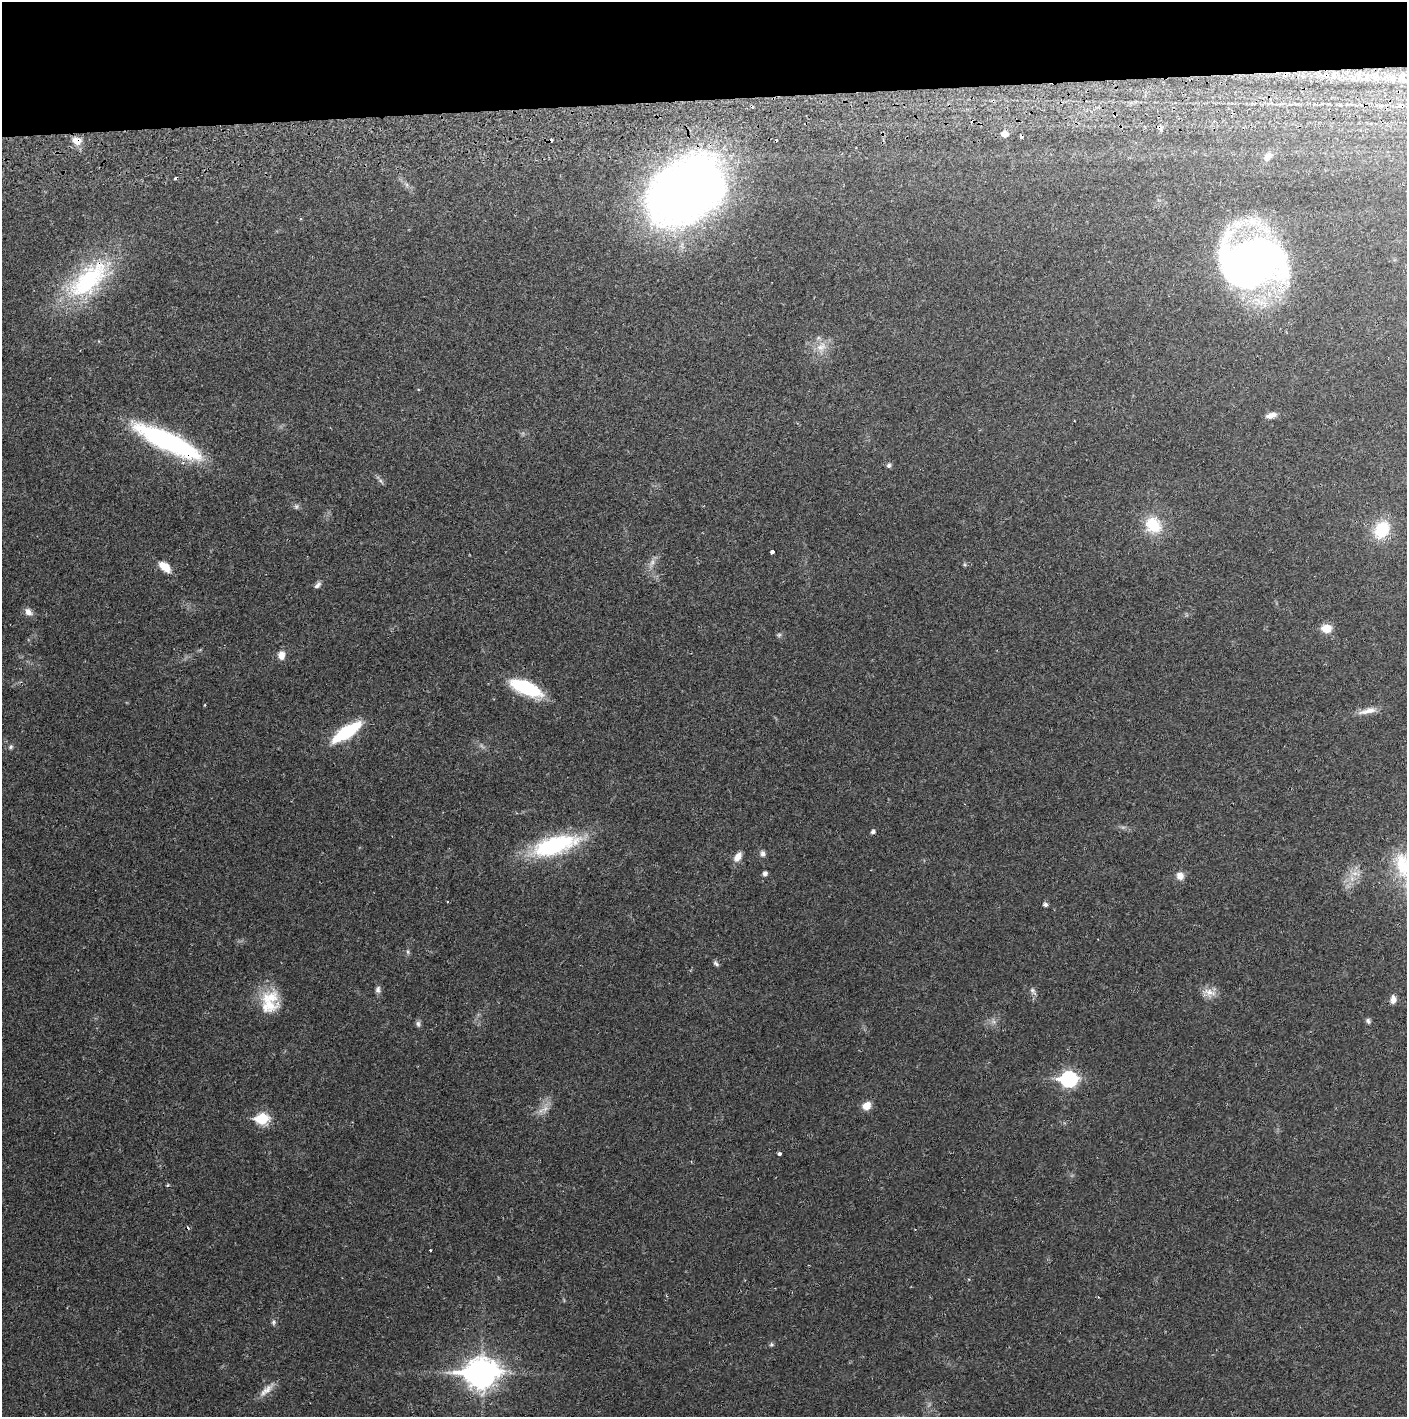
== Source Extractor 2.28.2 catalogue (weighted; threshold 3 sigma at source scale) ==
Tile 2 of 3 x 3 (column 2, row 1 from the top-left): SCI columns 1410-2814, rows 2885-4299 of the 4227 x 4357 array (HDU 1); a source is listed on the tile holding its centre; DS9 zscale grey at full resolution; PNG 1409 x 1419 px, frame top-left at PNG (2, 2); no overlay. Shown black and unused: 7% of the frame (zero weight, under 2 of 3 exposures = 3% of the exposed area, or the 3 px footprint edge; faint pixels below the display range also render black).
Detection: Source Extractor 2.28.2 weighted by HDU 2 'WHT'; one run over the whole footprint, this tile lists its part. Background 0.023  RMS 0.0036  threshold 0.0161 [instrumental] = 3 sigma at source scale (4.5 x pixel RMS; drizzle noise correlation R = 1.50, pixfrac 1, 0.05/0.05 arcsec/px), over >= 5 px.
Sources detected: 64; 1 too faint to see at this stretch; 1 inside a brighter object's white glare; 6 cosmic-ray / hot-pixel residue — not listed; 1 inside a brighter listed object's ellipse — not listed separately; the other 55 listed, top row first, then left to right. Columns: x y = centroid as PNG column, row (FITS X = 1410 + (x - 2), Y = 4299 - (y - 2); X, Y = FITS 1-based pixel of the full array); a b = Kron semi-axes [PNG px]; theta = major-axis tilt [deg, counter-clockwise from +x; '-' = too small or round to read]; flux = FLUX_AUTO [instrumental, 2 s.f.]
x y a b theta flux
1005 134 5 5 - 4.2
77 141 12 10 -17 3.7
1268 156 11 8 46 2.4
685 191 80 55 33 250
1253 262 52 38 9 230
88 280 65 29 44 42
821 347 16 11 30 4.1
1271 415 12 6 17 2.3
166 441 72 18 -25 55
889 465 6 5 - 0.87
381 481 8 4 -53 0.79
296 506 8 6 89 0.78
1153 525 19 16 -45 12
1382 530 19 15 58 14
772 552 4 3 - 3.2
652 563 10 5 64 1.6
165 566 14 8 -39 5.1
317 585 10 5 47 1.1
28 612 11 8 -51 2.2
1326 628 12 10 -3 4
281 655 10 8 89 2.7
526 688 32 12 -23 25
205 705 4 3 - 0.29
1367 711 27 7 14 3.4
346 732 25 9 33 27
11 747 7 5 42 0.74
873 832 4 4 - 1.1
555 845 53 19 16 39
763 853 8 6 -76 1.2
738 857 13 8 57 2.9
1403 865 40 22 -76 18
765 873 5 4 - 1.3
1355 873 9 6 -7 1.9
1180 876 10 9 - 2.4
447 902 2 2 - 0.38
1045 904 5 5 - 1
408 952 6 5 - 0.66
716 963 9 5 -41 0.83
378 990 9 7 -86 1.2
1033 991 13 6 -54 1.3
1209 992 18 11 -21 3.6
270 998 30 19 20 10
1393 999 9 6 82 2.3
1368 1021 8 5 -81 0.8
418 1024 9 6 -76 0.97
1069 1079 8 7 - 73
866 1106 9 7 34 4
545 1109 11 6 52 2.1
262 1119 7 6 - 27
779 1154 4 3 - 0.99
430 1250 3 3 - 0.59
273 1322 8 6 80 0.88
771 1344 6 6 - 0.6
481 1373 13 10 3 500
266 1390 25 8 42 3.2
Overlapping masked pixels (flux is a lower limit): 3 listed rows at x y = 77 141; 88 280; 166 441
Isophote crosses this tile's border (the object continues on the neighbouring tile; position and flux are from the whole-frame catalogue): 1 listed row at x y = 1403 865